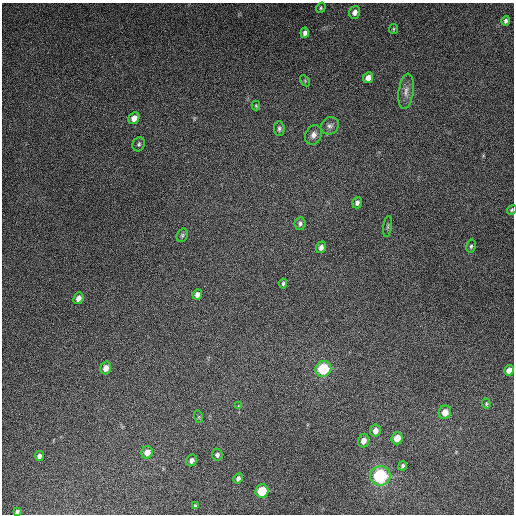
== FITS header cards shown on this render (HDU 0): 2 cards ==
NAXIS1  =                  512
NAXIS2  =                  512

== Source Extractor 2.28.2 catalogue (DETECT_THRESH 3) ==
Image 512 x 512 px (HDU 0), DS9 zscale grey, 1 PNG px = 1 image px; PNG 516 x 516 px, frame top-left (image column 1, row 512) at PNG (2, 3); each listed source drawn as its Kron ellipse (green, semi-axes under 4 px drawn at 4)
Background 4910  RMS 310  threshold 927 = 3 sigma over >= 5 px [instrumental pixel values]
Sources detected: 44; all 44 listed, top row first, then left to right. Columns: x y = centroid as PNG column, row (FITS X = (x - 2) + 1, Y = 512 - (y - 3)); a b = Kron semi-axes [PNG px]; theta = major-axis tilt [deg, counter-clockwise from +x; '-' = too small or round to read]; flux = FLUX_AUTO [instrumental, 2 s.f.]
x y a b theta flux
321 8 5 4 - 2.8e+04
355 12 6 5 - 1.1e+05
506 21 5 4 - 4.3e+04
393 29 5 4 - 2.3e+04
305 33 5 4 - 7.6e+04
368 78 5 5 - 1.3e+05
305 81 6 4 -57 2.2e+04
406 91 18 7 82 1.4e+05
256 106 5 4 - 2.2e+04
134 118 6 5 - 1.6e+05
330 126 9 8 - 8.6e+04
279 129 7 5 -86 5.0e+04
313 135 10 8 64 1.0e+05
139 144 7 6 - 4.2e+04
357 203 6 5 - 6.5e+04
512 210 5 4 - 2.7e+04
300 224 6 5 - 5.6e+04
388 226 10 4 81 3.3e+04
182 235 7 5 70 4.1e+04
471 246 7 4 79 3.6e+04
321 247 6 5 - 8.4e+04
283 283 5 4 - 3.0e+04
197 295 5 5 - 8.5e+04
78 298 6 5 - 1.1e+05
106 368 6 5 - 1.5e+05
323 369 8 7 - 1.1e+06
509 370 5 5 - 1.6e+05
486 404 5 4 - 2.6e+04
238 405 3 3 - 1.2e+04
445 412 7 6 - 2.0e+05
199 417 6 4 -72 2.4e+04
375 430 6 5 - 1.3e+05
397 438 6 5 - 2.4e+05
363 441 6 5 - 1.3e+05
147 452 6 5 - 1.8e+05
217 455 6 5 - 5.6e+04
39 456 5 4 - 6.9e+04
191 460 6 5 - 7.1e+04
403 466 5 4 - 4.1e+04
380 476 10 9 - 1.6e+06
238 478 5 4 - 5.5e+04
262 491 7 6 - 6.9e+05
195 506 4 3 - 2.8e+04
17 511 4 4 - 3.9e+04
At the frame edge (FLAGS 8, measured only in part): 1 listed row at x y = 512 210